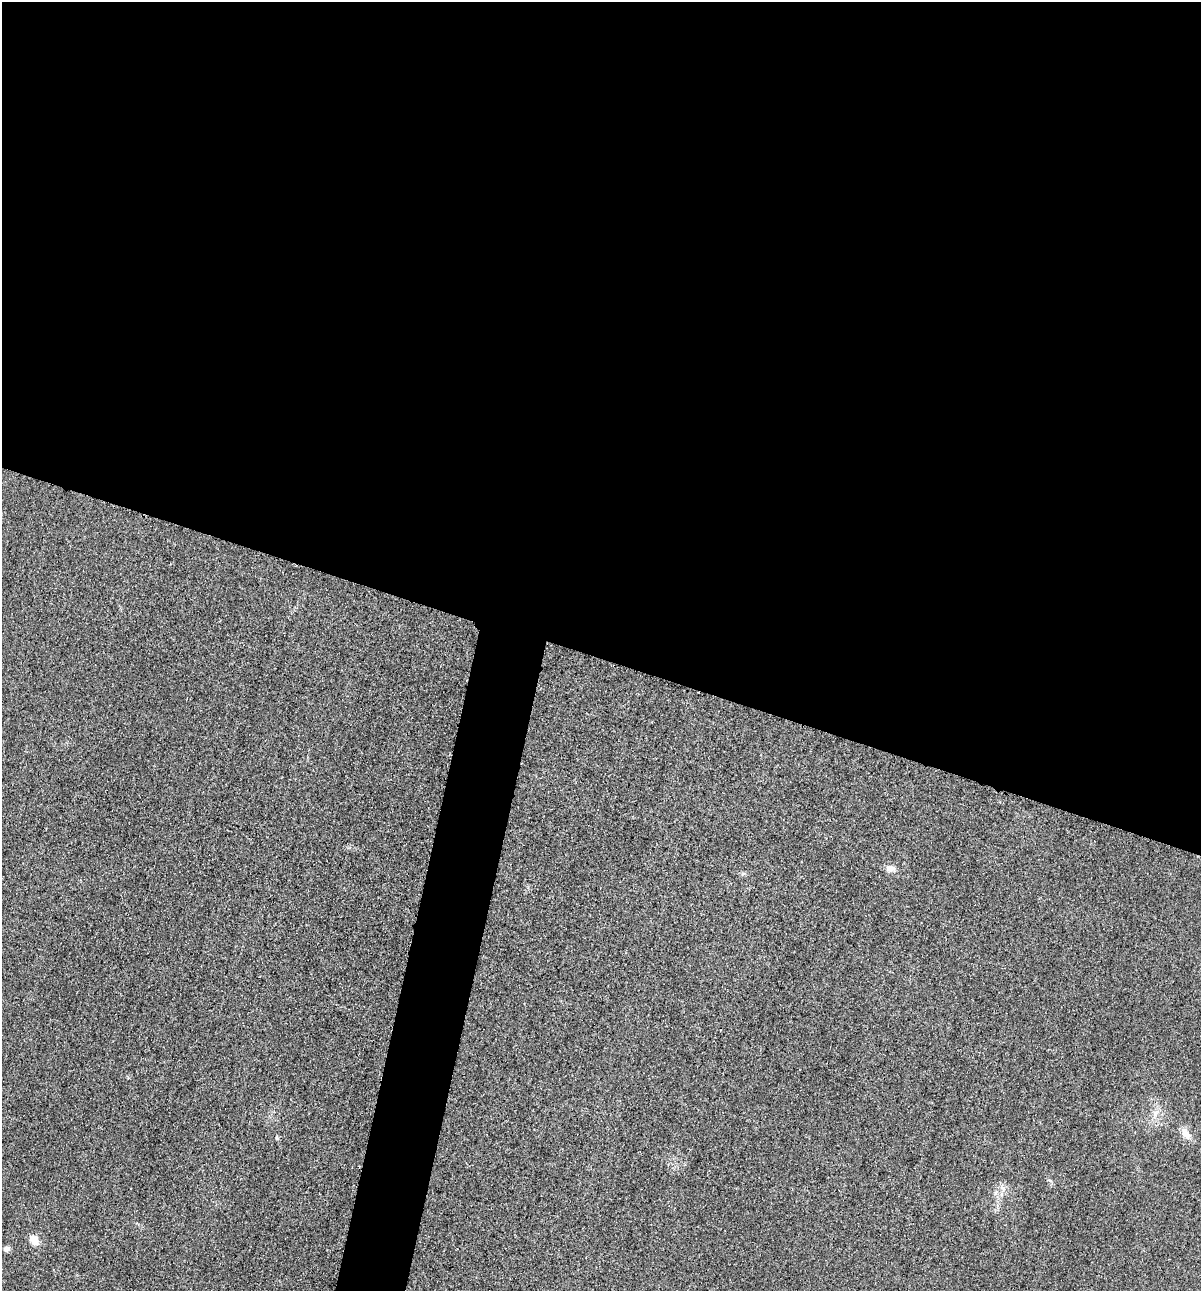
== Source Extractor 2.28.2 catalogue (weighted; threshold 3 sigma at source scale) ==
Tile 3 of 4 x 4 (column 3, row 1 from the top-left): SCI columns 2543-3741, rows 3885-5173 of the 5206 x 5195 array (HDU 1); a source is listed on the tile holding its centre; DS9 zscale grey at full resolution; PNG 1203 x 1293 px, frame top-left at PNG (2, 2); no overlay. Shown black and unused: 54% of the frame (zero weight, under 3 of 4 exposures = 2% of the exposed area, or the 3 px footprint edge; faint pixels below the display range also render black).
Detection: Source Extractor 2.28.2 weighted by HDU 2 'WHT'; one run over the whole footprint, this tile lists its part. Background 0.0289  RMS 0.0059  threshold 0.0264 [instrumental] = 3 sigma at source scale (4.5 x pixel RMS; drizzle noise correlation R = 1.50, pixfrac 1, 0.05/0.05 arcsec/px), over >= 5 px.
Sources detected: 5; all 5 listed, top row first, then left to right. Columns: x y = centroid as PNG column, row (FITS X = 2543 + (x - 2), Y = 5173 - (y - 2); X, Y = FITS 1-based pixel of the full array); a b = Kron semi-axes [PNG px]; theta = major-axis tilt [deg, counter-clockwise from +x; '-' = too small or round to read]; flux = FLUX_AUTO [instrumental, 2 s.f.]
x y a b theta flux
890 868 13 9 -11 3.6
1186 1133 16 10 -61 4.9
277 1138 7 4 -83 0.88
34 1240 13 10 -52 5.1
6 1248 7 6 - 2.1